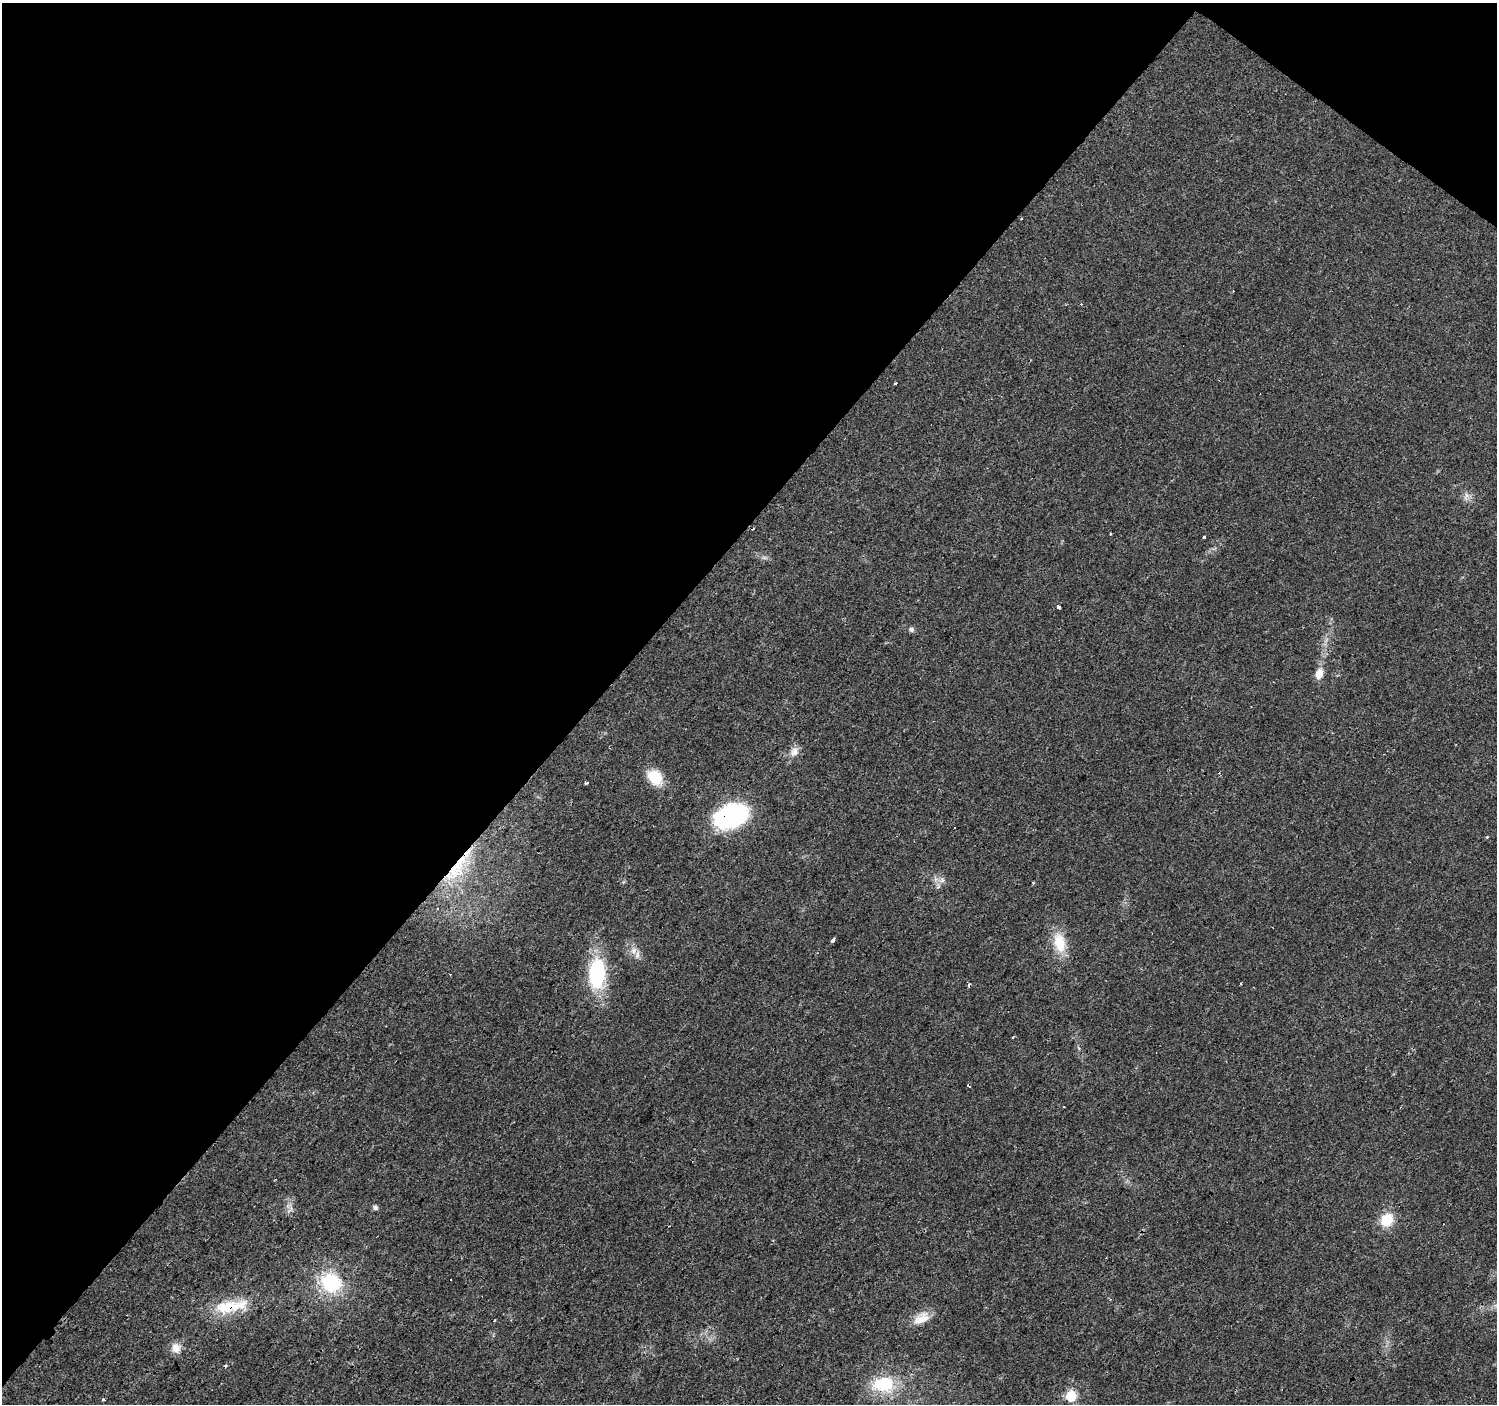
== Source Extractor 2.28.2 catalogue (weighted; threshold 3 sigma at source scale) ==
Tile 2 of 4 x 4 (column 2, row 1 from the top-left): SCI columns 1497-2991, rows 4376-5777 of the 5984 x 6013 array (HDU 1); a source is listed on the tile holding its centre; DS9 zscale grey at full resolution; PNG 1499 x 1406 px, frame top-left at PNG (2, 3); no overlay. Shown black and unused: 41% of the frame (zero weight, under 3 of 4 exposures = <1% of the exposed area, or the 3 px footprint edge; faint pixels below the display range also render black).
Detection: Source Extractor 2.28.2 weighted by HDU 2 'WHT'; one run over the whole footprint, this tile lists its part. Background 0.0294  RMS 0.0034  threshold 0.0154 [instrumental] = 3 sigma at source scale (4.5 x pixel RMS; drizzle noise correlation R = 1.50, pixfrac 1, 0.0396/0.0396 arcsec/px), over >= 5 px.
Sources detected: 45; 11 cosmic-ray / hot-pixel residue — not listed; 3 inside a brighter listed object's ellipse — not listed separately; the other 31 listed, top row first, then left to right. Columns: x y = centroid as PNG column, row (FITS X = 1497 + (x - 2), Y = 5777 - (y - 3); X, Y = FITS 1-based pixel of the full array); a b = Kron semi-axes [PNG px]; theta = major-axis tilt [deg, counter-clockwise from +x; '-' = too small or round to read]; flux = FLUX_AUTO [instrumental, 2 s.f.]
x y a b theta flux
895 383 3 3 - 0.97
1466 496 13 6 74 1.5
753 528 3 2 - 1
1110 534 3 2 - 0.47
1204 538 3 3 - 3.6
1058 607 3 3 - 8.6
911 630 7 6 - 0.93
1319 674 13 8 70 3.7
794 752 15 10 62 2.7
655 777 18 13 -49 8.6
587 782 3 3 - 1.3
731 816 28 18 20 58
1487 837 4 4 - 0.3
460 861 46 17 77 20
942 880 9 7 53 1.4
833 940 5 3 - 4.4
1059 943 27 15 -76 8.9
634 950 9 8 - 2
597 973 31 16 86 29
1241 984 3 2 - 0.34
1064 1107 3 2 - 0.23
375 1208 7 6 - 0.85
290 1210 13 3 44 0.73
1387 1220 13 12 - 9
331 1283 24 21 -39 22
227 1307 41 18 6 13
922 1318 23 12 28 5
176 1348 13 11 -72 3.3
884 1384 27 18 6 16
1071 1396 6 6 - 28
103 1400 4 3 - 0.61
Overlapping masked pixels (flux is a lower limit): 3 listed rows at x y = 731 816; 460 861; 227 1307